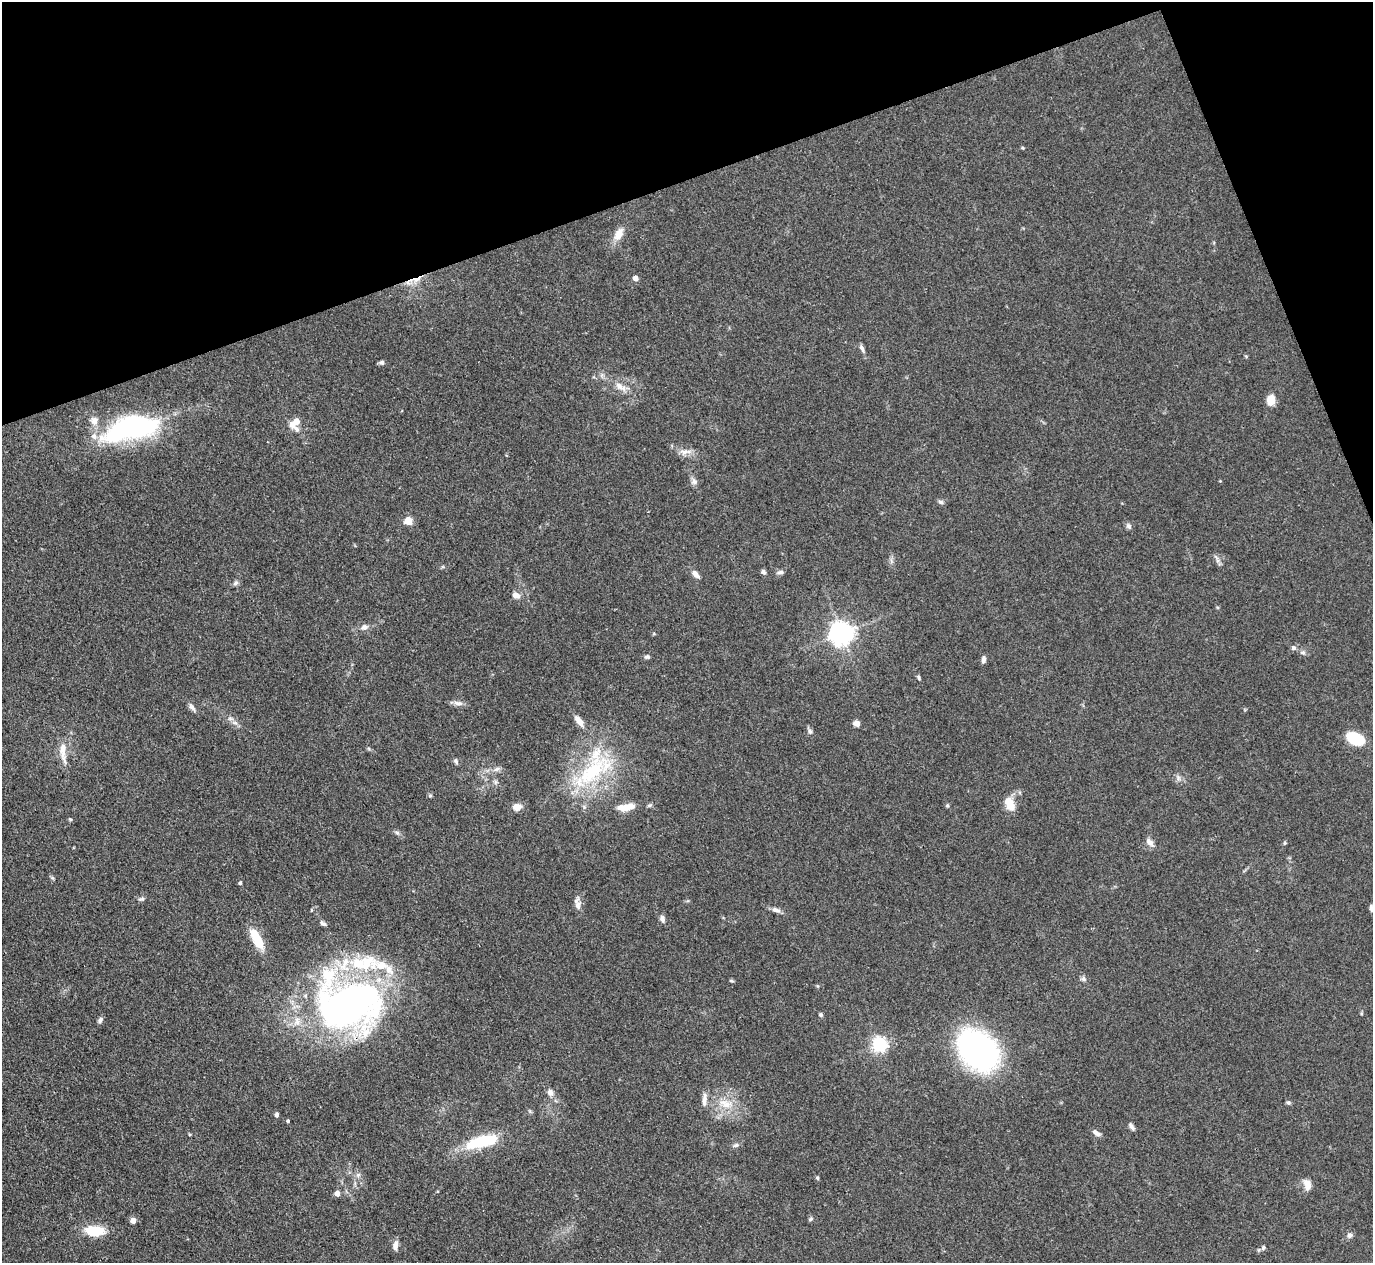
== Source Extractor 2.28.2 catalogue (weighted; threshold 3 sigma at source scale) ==
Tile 3 of 4 x 4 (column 3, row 1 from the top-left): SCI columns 2745-4115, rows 4063-5323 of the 5489 x 5476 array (HDU 1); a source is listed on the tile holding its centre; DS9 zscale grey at full resolution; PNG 1375 x 1265 px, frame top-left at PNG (2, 2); no overlay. Shown black and unused: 18% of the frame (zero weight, under 3 of 4 exposures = <1% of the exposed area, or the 3 px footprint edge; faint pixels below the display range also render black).
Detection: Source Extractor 2.28.2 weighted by HDU 2 'WHT'; one run over the whole footprint, this tile lists its part. Background 0.114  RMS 0.0067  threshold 0.03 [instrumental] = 3 sigma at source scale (4.5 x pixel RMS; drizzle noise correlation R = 1.50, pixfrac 1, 0.05/0.05 arcsec/px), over >= 5 px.
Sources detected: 97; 10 inside a brighter listed object's ellipse — not listed separately; the other 87 listed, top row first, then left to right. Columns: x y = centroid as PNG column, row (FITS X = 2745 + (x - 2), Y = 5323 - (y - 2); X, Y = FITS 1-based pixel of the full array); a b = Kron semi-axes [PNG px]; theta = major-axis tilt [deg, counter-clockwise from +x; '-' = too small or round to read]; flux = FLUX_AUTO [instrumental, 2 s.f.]
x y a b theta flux
1023 148 4 3 - 0.8
619 234 19 10 61 7.3
635 278 4 4 - 5
416 279 17 6 14 6.6
862 348 11 5 -67 2.1
1246 356 5 3 - 0.66
382 362 6 6 - 1.6
620 387 18 8 -34 6.5
1271 400 10 8 84 9.2
296 421 11 6 -87 8.8
131 428 57 22 14 130
685 452 18 8 5 4.9
694 481 9 8 - 2.6
1220 481 3 3 - 0.55
941 502 7 5 -18 1.7
408 521 5 5 - 20
1129 526 8 7 - 1.9
1218 561 8 4 -72 2
763 572 6 5 - 1.9
780 572 9 5 8 1.8
696 574 11 6 -48 3.5
236 583 8 5 41 1.7
516 595 9 7 -26 4.3
364 627 9 7 9 3.1
842 633 8 7 - 590
1293 648 7 6 - 1.8
1303 652 8 5 5 1.7
647 657 7 5 1 1.6
983 660 9 5 83 2.1
918 677 6 4 -64 1.1
458 703 14 6 -7 3.3
192 707 14 5 -54 2.5
579 721 15 7 -53 5.6
235 723 7 4 -2 1.7
856 723 8 6 -17 3.3
810 731 8 7 - 1.9
1355 739 14 9 -24 30
63 752 33 8 -85 9.3
456 761 8 5 -64 1.6
497 769 8 5 31 2.1
592 771 58 26 47 65
1178 778 7 4 90 1.7
495 782 7 4 90 1.4
430 795 6 5 - 1.1
1009 804 16 10 -64 11
947 805 5 4 - 0.92
517 807 8 7 - 6.8
625 807 22 8 8 11
70 819 5 4 - 0.8
397 833 7 5 -43 1.5
1150 842 11 7 -47 3.9
1285 843 6 4 88 0.84
240 883 4 3 - 1.1
141 899 9 5 17 1.5
577 903 19 7 -81 4.2
1372 908 10 5 -62 2.1
776 910 12 6 -19 3
662 919 9 6 -76 2.5
323 923 9 5 -31 1.9
257 939 26 9 -62 18
1083 979 8 6 -53 1.8
731 981 7 3 -9 0.8
350 1005 79 56 11 300
821 1015 5 5 - 1.2
100 1020 8 5 54 2
880 1044 6 6 - 180
978 1050 32 24 -47 220
550 1093 10 8 -56 3.4
704 1099 18 6 87 4.3
1288 1103 6 5 - 1.2
726 1104 19 11 -9 11
277 1115 5 5 - 1.7
288 1121 3 3 - 1.1
1131 1127 10 4 -53 2.1
1096 1133 11 5 -35 2.9
482 1141 38 12 14 35
736 1145 10 5 14 1.8
358 1175 7 6 - 2
817 1178 5 4 - 0.99
1307 1185 15 9 -76 4.9
337 1193 5 5 - 4.9
811 1219 7 4 29 1.1
133 1220 4 4 - 6.5
95 1231 21 11 -6 20
1349 1235 8 7 - 2.2
395 1245 11 6 81 3.8
1263 1248 7 6 - 1.6
Overlapping masked pixels (flux is a lower limit): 2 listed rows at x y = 416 279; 350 1005
Isophote crosses this tile's border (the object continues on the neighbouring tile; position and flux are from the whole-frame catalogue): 1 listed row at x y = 1372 908